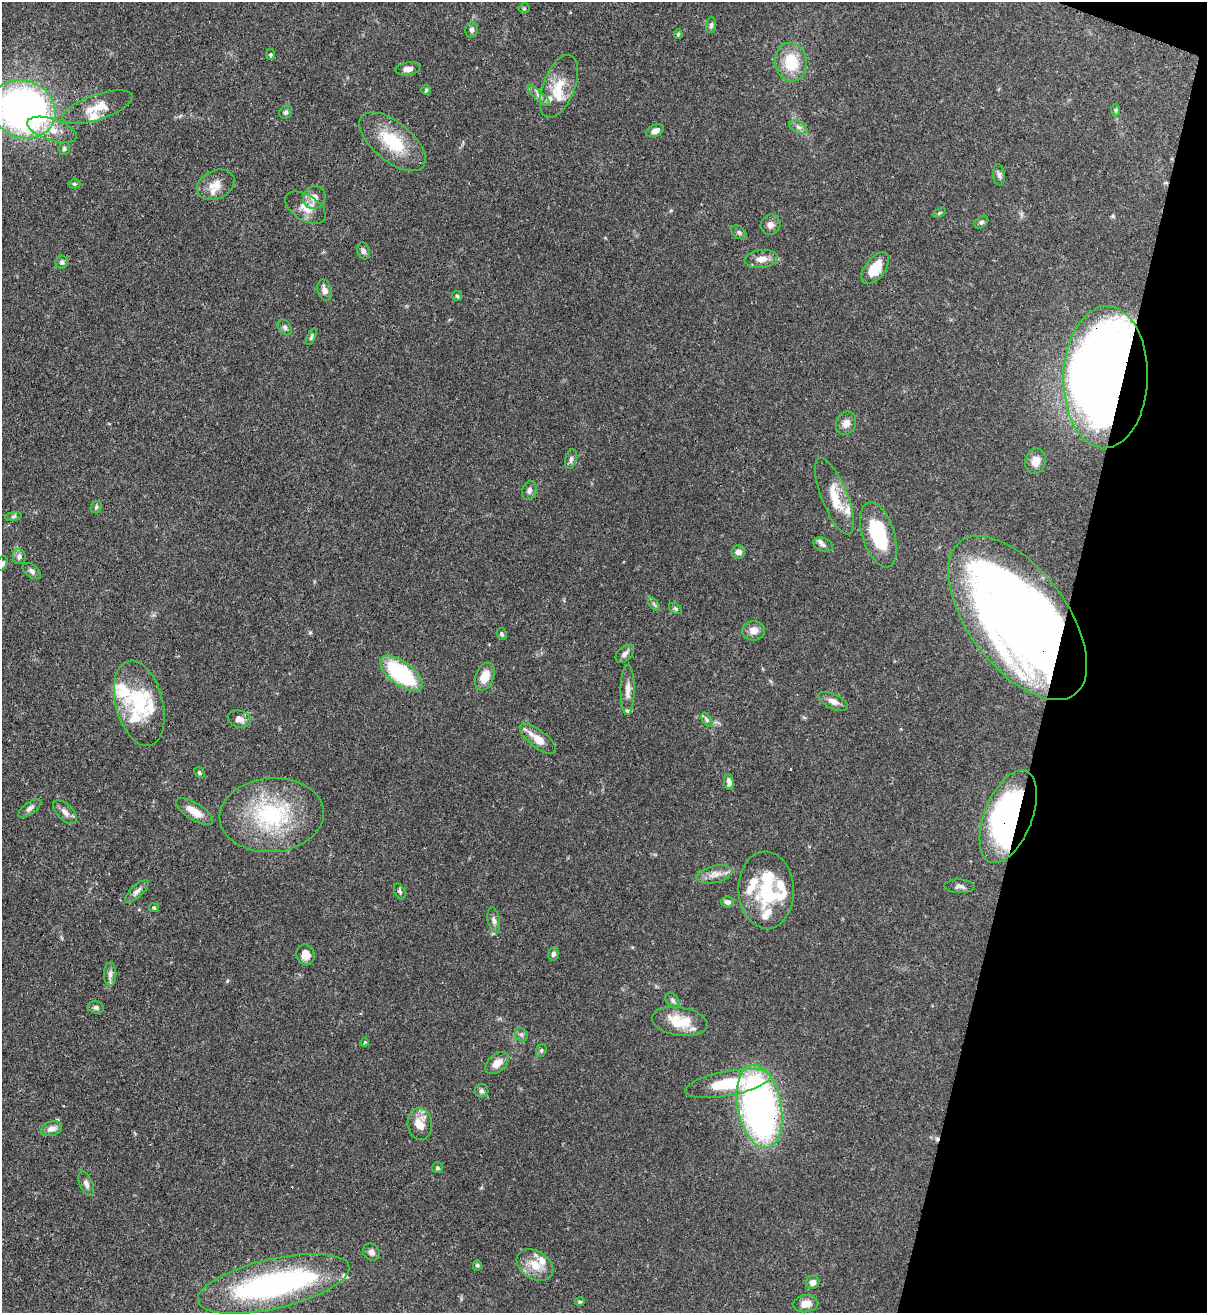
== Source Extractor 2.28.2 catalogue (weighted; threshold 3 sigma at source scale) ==
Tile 8 of 4 x 4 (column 4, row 2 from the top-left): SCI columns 3836-5040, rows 2656-3966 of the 5383 x 5308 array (HDU 1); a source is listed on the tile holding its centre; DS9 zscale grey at full resolution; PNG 1209 x 1315 px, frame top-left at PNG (2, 2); each listed source drawn as its Kron ellipse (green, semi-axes under 4 px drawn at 4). Shown black and unused: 13% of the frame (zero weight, under 3 of 4 exposures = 7% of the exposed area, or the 3 px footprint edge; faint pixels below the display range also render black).
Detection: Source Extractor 2.28.2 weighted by HDU 2 'WHT'; one run over the whole footprint, this tile lists its part. Background 0.1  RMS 0.0041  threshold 0.0185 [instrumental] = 3 sigma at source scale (4.5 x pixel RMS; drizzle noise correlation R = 1.50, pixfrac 1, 0.05/0.05 arcsec/px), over >= 5 px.
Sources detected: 127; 4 inside a brighter object's white glare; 1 cosmic-ray / hot-pixel residue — neither listed nor drawn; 19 inside a brighter listed object's ellipse — not listed separately; the other 103 listed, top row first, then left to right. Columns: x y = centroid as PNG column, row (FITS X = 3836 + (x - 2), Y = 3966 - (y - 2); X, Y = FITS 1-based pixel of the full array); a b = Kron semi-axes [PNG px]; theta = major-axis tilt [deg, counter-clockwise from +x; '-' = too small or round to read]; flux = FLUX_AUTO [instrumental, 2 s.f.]
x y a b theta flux
524 8 5 5 - 0.54
711 25 8 5 81 0.97
472 30 8 6 75 1.1
678 34 5 3 - 0.55
271 55 5 4 - 0.74
791 62 19 15 -81 14
408 69 13 6 9 2.3
559 86 33 16 69 10
426 90 5 5 - 0.59
539 96 14 4 -42 1.8
97 107 37 12 19 8.8
23 109 33 28 -23 200
1116 110 6 4 90 0.65
286 112 7 6 - 0.84
798 127 10 5 -27 1.5
52 130 26 11 -18 6.8
655 131 9 5 23 2
392 142 40 19 -39 19
64 149 6 6 - 0.92
999 175 11 6 -84 1.3
74 184 6 4 -1 0.63
216 185 20 14 24 5.1
314 198 12 11 - 3.7
305 208 22 12 -32 5.5
939 213 7 4 33 0.56
981 222 8 5 40 0.82
771 225 10 9 - 2.2
739 232 8 5 -38 0.99
363 251 9 6 -72 1.4
761 259 17 9 7 3.8
62 262 6 6 - 0.97
875 268 18 10 53 9
325 290 11 7 -74 2.5
457 296 5 5 - 0.61
285 327 9 6 -52 1.1
311 337 9 4 65 0.85
1106 377 71 42 88 450
846 423 12 9 63 2.8
571 459 10 5 78 1.4
1036 461 13 10 75 4
529 491 10 7 70 1.6
834 496 41 13 -68 11
96 507 6 5 - 0.67
13 516 8 4 9 0.78
878 535 34 16 -72 23
823 545 10 6 -22 1.3
739 552 7 6 - 2.6
19 557 7 6 - 1.3
2 563 8 5 71 0.96
32 571 10 6 -38 1.4
654 604 8 4 -53 0.8
675 609 7 5 -34 0.67
1017 618 95 49 -53 420
753 631 11 9 5 3.2
502 634 6 5 - 0.72
625 654 11 7 46 1.6
401 673 25 11 -37 40
485 677 14 9 68 6.2
628 690 25 7 89 3.7
833 701 16 7 -26 2.6
139 703 44 23 -75 24
239 719 11 8 -18 2.6
707 720 8 4 -59 0.84
538 739 22 8 -38 6.2
199 773 6 4 -49 0.7
729 782 8 4 -84 1.9
30 808 13 6 36 1.6
65 812 15 7 -45 2.4
195 812 21 8 -32 5.8
272 815 52 37 4 43
1008 817 49 24 68 110
714 874 18 8 13 3.5
959 886 15 7 -2 1.8
766 890 38 28 -88 26
137 891 15 6 44 2
400 891 8 5 -66 0.86
727 902 6 5 - 2
154 908 5 4 - 0.51
494 920 13 6 -78 1.6
553 954 6 5 - 1.1
306 955 10 9 - 4.3
110 974 12 6 -90 1.7
673 1001 9 6 -51 1.1
96 1007 8 6 -12 1.2
680 1021 28 14 -9 11
521 1034 7 5 -51 0.94
365 1042 4 4 - 0.43
541 1050 7 5 70 0.72
497 1063 13 8 41 3.7
728 1083 43 12 10 22
482 1091 7 6 - 1.1
759 1106 42 22 -79 170
420 1124 16 12 -83 6.7
52 1129 11 7 17 2.6
438 1168 5 5 - 0.7
86 1184 13 6 -66 1.7
371 1252 9 8 - 1.9
477 1265 5 4 - 0.62
535 1265 20 14 -32 7.1
813 1282 7 6 - 2
274 1284 77 25 13 97
580 1301 5 3 - 0.46
806 1304 12 8 8 3.6
Overlapping masked pixels (flux is a lower limit): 4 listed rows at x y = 1106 377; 1017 618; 1008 817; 759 1106
Isophote crosses this tile's border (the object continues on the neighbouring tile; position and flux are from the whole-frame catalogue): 2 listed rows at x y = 23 109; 2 563